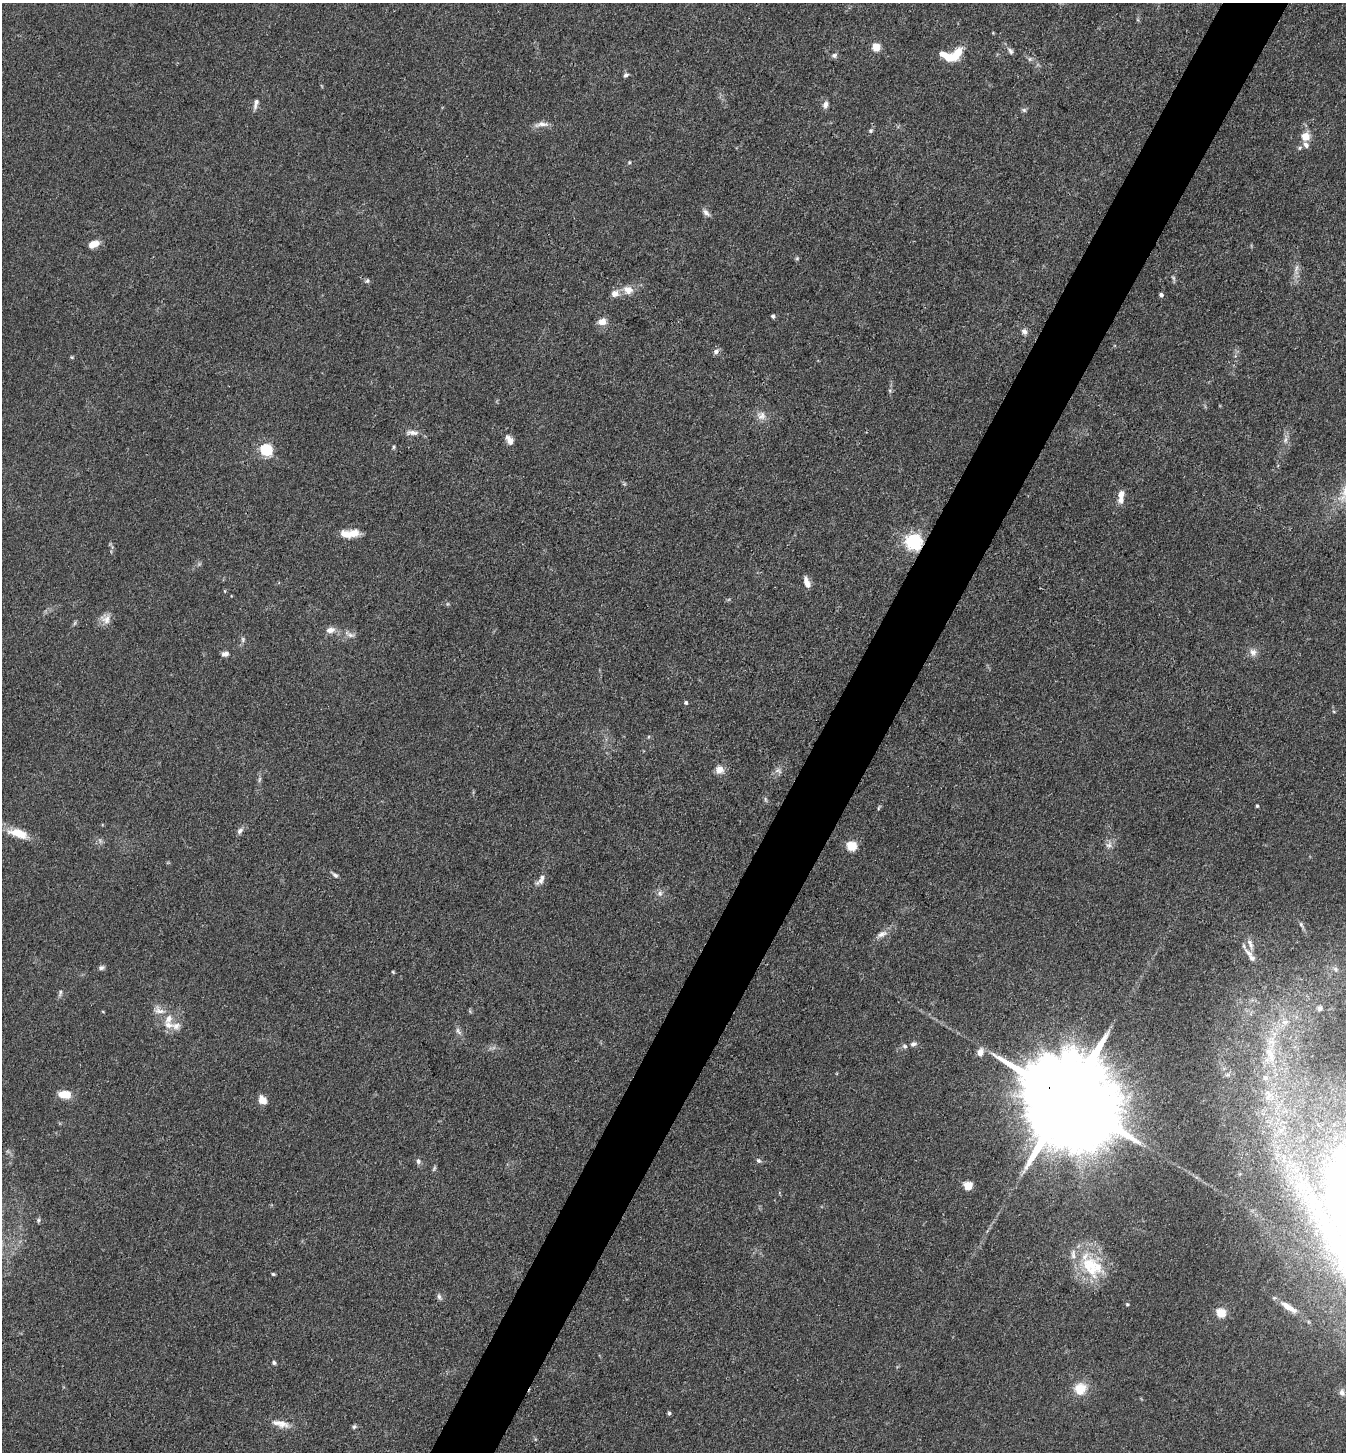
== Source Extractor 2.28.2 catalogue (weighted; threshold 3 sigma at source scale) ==
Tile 10 of 4 x 4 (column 2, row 3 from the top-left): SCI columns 1631-2974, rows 1453-2902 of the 5809 x 5802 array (HDU 1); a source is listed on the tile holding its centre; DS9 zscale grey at full resolution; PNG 1348 x 1454 px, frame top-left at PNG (2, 3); no overlay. Shown black and unused: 5% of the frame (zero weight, under 3 of 4 exposures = <1% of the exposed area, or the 3 px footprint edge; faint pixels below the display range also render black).
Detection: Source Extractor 2.28.2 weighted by HDU 2 'WHT'; one run over the whole footprint, this tile lists its part. Background 0.0789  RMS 0.0063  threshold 0.0282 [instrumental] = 3 sigma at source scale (4.5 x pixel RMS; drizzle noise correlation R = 1.50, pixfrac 1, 0.05/0.05 arcsec/px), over >= 5 px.
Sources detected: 113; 4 too faint to see at this stretch — not listed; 6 inside a brighter listed object's ellipse — not listed separately; the other 103 listed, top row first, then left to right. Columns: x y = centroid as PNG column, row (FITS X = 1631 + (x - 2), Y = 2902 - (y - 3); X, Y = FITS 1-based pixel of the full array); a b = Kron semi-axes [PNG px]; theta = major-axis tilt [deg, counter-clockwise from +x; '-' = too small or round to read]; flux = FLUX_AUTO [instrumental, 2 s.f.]
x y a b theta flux
876 47 5 5 - 24
1010 51 11 6 -56 2.1
957 53 15 9 51 10
834 55 8 7 - 1.8
947 56 16 6 -22 15
1030 59 7 5 46 1.4
626 75 7 6 - 1.5
256 104 14 5 78 2.9
825 105 9 6 69 2.9
1024 110 6 6 - 1.3
541 124 21 7 5 4.4
871 131 6 6 - 1.2
1305 136 8 8 - 8.1
1306 145 8 7 - 2.6
1300 148 6 5 - 1.1
629 162 5 4 - 0.75
706 213 12 6 -45 2.7
93 244 11 7 24 7.4
797 258 5 5 - 0.91
1296 269 19 6 87 4.4
367 281 7 6 - 1.4
628 290 13 10 -13 6.8
615 293 12 10 10 4.1
1161 295 4 4 - 2.2
773 316 4 4 - 1.6
602 321 10 8 14 5.3
1024 331 9 8 - 2.6
716 351 8 7 - 2.2
72 357 5 4 - 0.74
761 416 13 12 - 5.2
412 433 19 7 -1 4.2
509 440 13 8 -59 4.2
1285 440 11 7 77 3
393 447 5 4 - 0.88
266 450 6 5 - 86
1121 494 10 7 78 4.8
350 533 23 9 4 9.9
913 542 6 6 - 220
807 582 12 6 -71 5.1
225 591 5 3 - 0.55
106 619 15 12 -21 5.2
75 623 8 4 81 1
330 630 12 8 10 4.4
350 635 13 7 -24 3.1
243 639 8 6 -89 1.5
1253 652 11 9 -69 3.8
225 654 9 6 8 2.8
686 703 4 4 - 1.2
1334 712 5 3 - 0.61
648 737 5 3 - 0.61
719 770 10 10 - 5.1
778 770 11 7 -24 2.5
259 779 8 4 81 1.4
765 799 8 3 -71 1
1257 806 4 3 - 0.86
879 808 8 4 68 0.84
240 831 9 6 54 2.4
18 833 28 11 -17 13
1109 845 10 7 57 3.2
851 846 5 5 - 39
335 875 11 5 -39 1.7
541 879 18 7 52 4
660 893 9 7 68 2.6
1301 925 10 5 -57 1.5
882 934 16 8 24 4.3
1250 944 16 7 -72 4
1248 953 18 7 -44 4.5
101 968 8 6 14 1.7
1335 969 8 5 -28 1.8
393 972 5 3 - 0.59
60 993 9 5 81 1.6
1320 1008 7 6 - 1.5
159 1010 19 11 -21 6.4
103 1012 4 3 - 0.47
1285 1022 12 8 8 4.8
168 1025 16 11 -17 7.2
458 1031 12 6 -55 2.3
913 1044 9 6 21 2
905 1046 7 7 - 1.7
980 1052 11 8 77 4.4
1270 1055 31 16 -83 24
65 1094 12 7 -6 12
1268 1096 13 6 54 4.3
262 1100 10 8 -57 5.9
1068 1100 34 20 -36 22000
418 1161 7 6 - 2
758 1161 8 6 -43 1.6
434 1168 8 4 63 1.1
968 1186 5 5 - 29
38 1220 6 6 - 1.2
1091 1265 41 23 -30 35
273 1274 4 4 - 0.87
439 1297 9 6 -67 1.8
1127 1304 4 4 - 0.7
1288 1307 28 8 -33 9.8
1221 1313 5 5 - 35
274 1362 5 5 - 1.2
1080 1389 16 14 35 12
1342 1392 8 7 - 2.4
669 1413 5 4 - 1.2
280 1424 24 9 -12 6.9
354 1427 6 5 - 1.2
535 1439 6 4 -72 0.76
Overlapping masked pixels (flux is a lower limit): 2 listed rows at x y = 913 542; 1068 1100